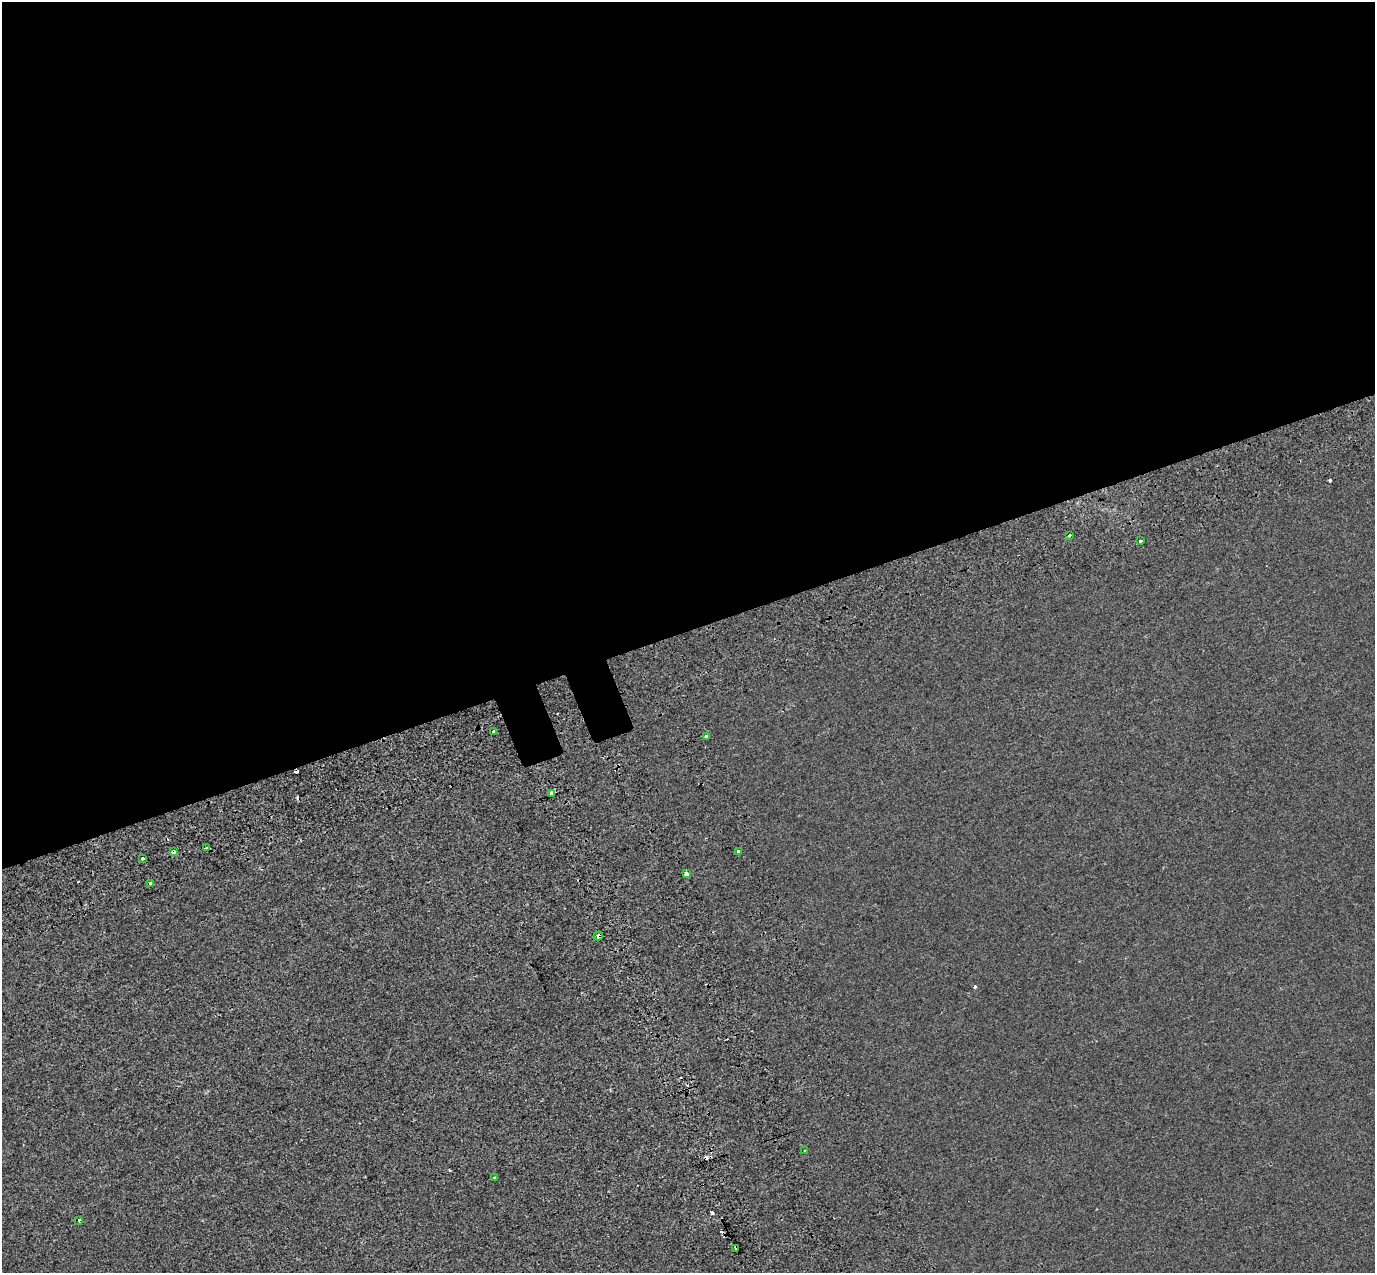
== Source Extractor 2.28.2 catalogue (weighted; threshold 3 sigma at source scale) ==
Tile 2 of 4 x 4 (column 2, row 1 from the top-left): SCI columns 1472-2844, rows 4057-5327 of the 5685 x 5518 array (HDU 1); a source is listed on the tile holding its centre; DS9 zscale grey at full resolution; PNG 1377 x 1275 px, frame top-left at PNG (2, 2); each listed source drawn as its Kron ellipse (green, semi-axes under 4 px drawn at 4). Shown black and unused: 50% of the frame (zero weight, under 2 of 3 exposures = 7% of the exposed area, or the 3 px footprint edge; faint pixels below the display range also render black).
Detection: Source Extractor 2.28.2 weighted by HDU 2 'WHT'; one run over the whole footprint, this tile lists its part. Background -6.06e-04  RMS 0.0045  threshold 0.0203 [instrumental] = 3 sigma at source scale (4.5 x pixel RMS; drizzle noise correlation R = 1.50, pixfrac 1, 0.0396/0.0396 arcsec/px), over >= 5 px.
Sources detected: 24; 8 cosmic-ray / hot-pixel residue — neither listed nor drawn; the other 16 listed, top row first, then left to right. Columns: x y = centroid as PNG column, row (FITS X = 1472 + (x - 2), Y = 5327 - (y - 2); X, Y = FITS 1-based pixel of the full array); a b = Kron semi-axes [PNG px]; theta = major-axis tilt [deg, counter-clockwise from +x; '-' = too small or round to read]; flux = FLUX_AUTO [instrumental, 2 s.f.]
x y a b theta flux
1069 535 3 3 - 1.1
1140 541 3 3 - 1.5
494 731 3 3 - 3.1
707 737 3 3 - 6.4
552 793 3 3 - 6.9
206 848 3 3 - 18
173 852 3 3 - 7.9
738 852 3 3 - 23
143 858 3 3 - 11
686 874 4 3 - 8.7
150 883 3 3 - 1.3
598 936 5 3 - 8.8
804 1151 3 3 - 1.6
495 1177 3 3 - 0.52
78 1220 3 3 - 2.8
735 1248 3 3 - 7.1
Overlapping masked pixels (flux is a lower limit): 4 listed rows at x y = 552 793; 206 848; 173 852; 598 936